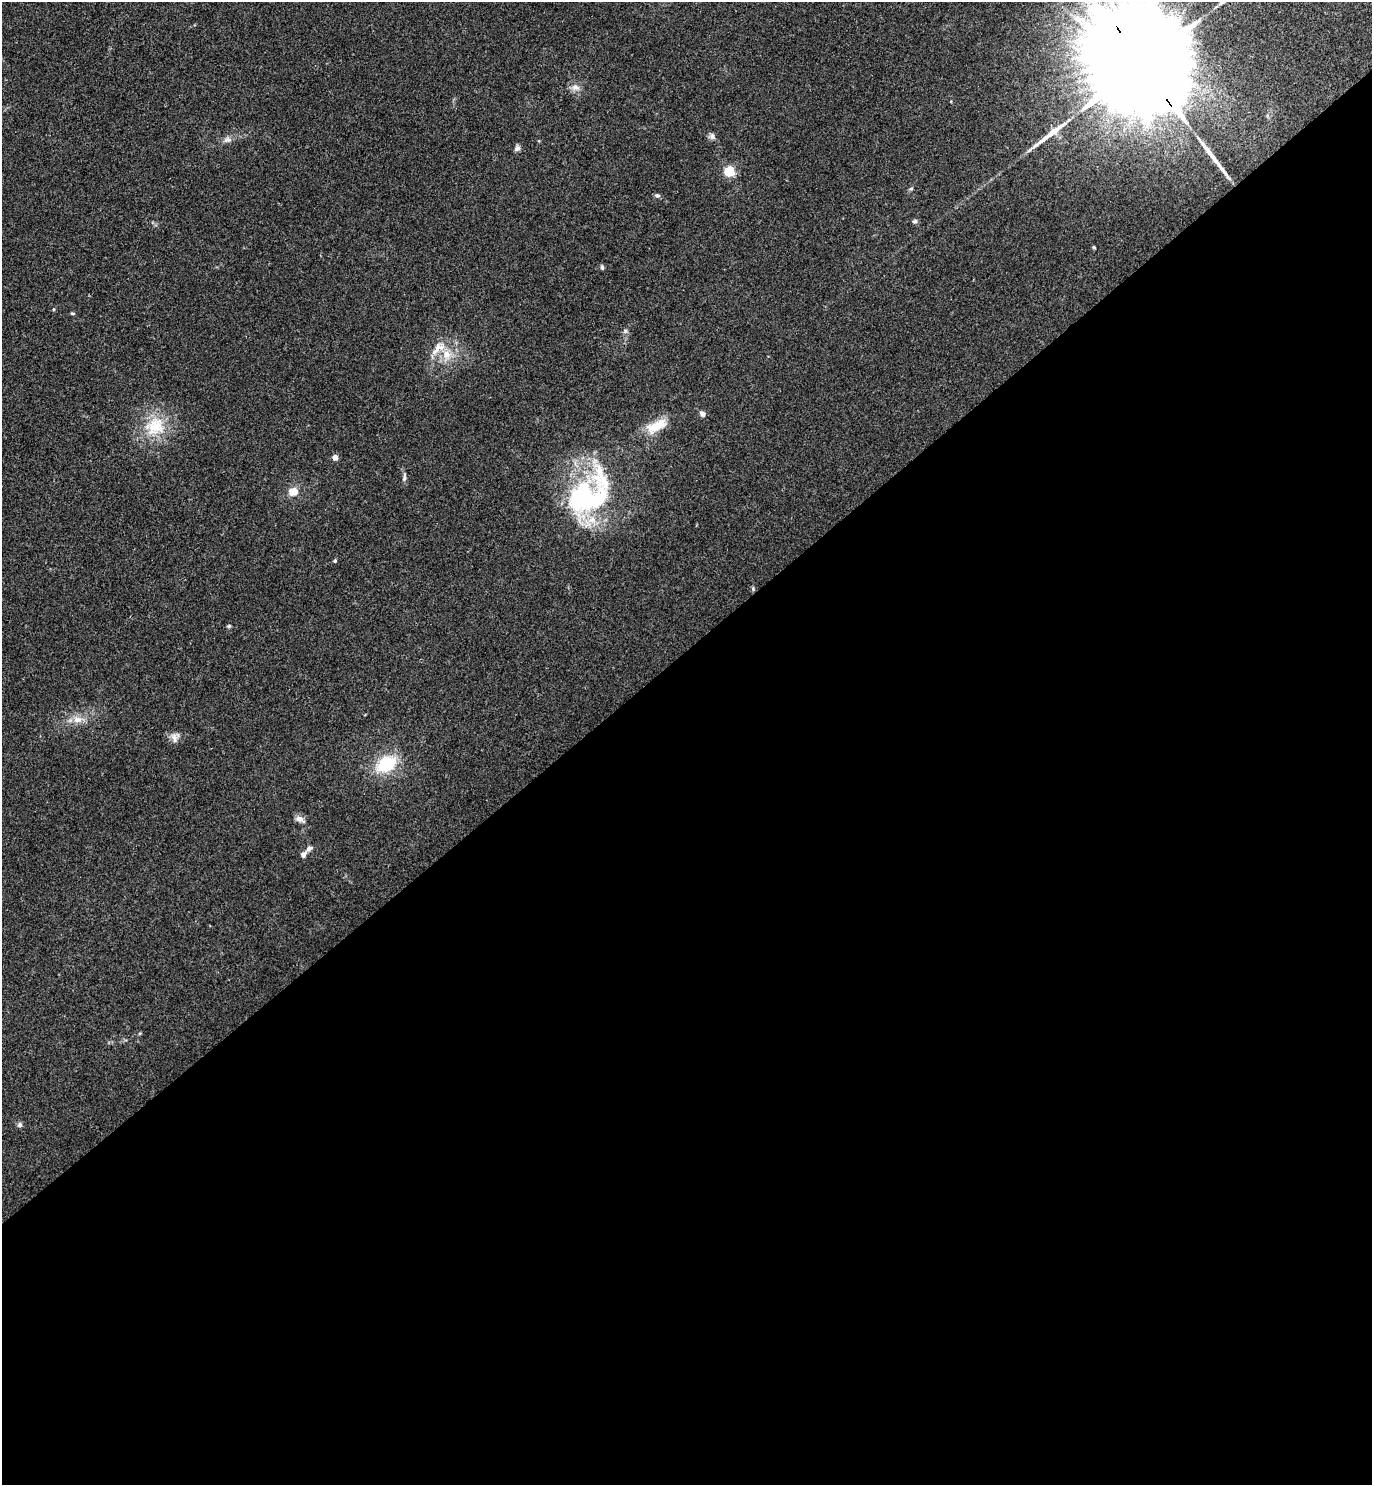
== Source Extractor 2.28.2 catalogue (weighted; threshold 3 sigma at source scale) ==
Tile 15 of 4 x 4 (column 3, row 4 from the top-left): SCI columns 2910-4279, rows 9-1491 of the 5947 x 5950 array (HDU 1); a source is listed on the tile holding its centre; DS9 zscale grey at full resolution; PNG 1374 x 1487 px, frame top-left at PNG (2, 2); no overlay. Shown black and unused: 56% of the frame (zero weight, under 3 of 4 exposures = <1% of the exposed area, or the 3 px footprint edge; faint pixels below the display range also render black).
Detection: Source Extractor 2.28.2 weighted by HDU 2 'WHT'; one run over the whole footprint, this tile lists its part. Background 0.0531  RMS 0.0053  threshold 0.0238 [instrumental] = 3 sigma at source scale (4.5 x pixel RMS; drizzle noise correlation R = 1.50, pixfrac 1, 0.05/0.05 arcsec/px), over >= 5 px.
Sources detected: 38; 2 inside a brighter object's white glare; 2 long thin detections or spike segments (spike, bleed or trail) — not listed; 2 inside a brighter listed object's ellipse — not listed separately; the other 32 listed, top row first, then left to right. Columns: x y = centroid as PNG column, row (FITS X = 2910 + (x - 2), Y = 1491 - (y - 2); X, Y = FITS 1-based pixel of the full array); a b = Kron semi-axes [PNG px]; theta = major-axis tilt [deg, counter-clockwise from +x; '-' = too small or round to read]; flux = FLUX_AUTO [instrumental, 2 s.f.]
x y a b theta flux
1142 65 52 21 -56 35000
575 87 13 9 -16 3.2
712 136 8 7 - 1.7
227 140 11 7 15 2.3
517 148 9 6 44 1.5
729 171 5 5 - 40
911 189 6 4 2 0.67
657 195 7 5 -3 1.3
915 221 7 5 14 0.97
1094 247 4 4 - 0.73
602 267 5 4 - 1.2
53 309 5 3 - 0.51
72 313 6 3 -1 0.57
625 331 7 6 - 1.2
446 354 14 11 -77 7.4
702 414 9 6 -56 1.7
656 426 30 13 26 11
155 427 31 25 20 22
335 457 4 4 - 4.8
404 477 13 4 81 1.4
293 491 6 5 - 9.9
580 499 49 28 68 66
335 561 5 4 - 0.74
753 588 6 5 - 0.73
229 626 5 4 - 0.83
77 719 15 10 3 5.3
174 738 15 8 -72 2.8
386 764 25 17 30 23
300 819 12 7 -28 2.9
309 848 9 6 42 1.8
303 855 7 5 59 1.9
20 1125 7 6 - 1.2
Overlapping masked pixels (flux is a lower limit): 1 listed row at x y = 1142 65
Isophote crosses this tile's border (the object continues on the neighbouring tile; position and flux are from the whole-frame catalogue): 1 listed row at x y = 1142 65